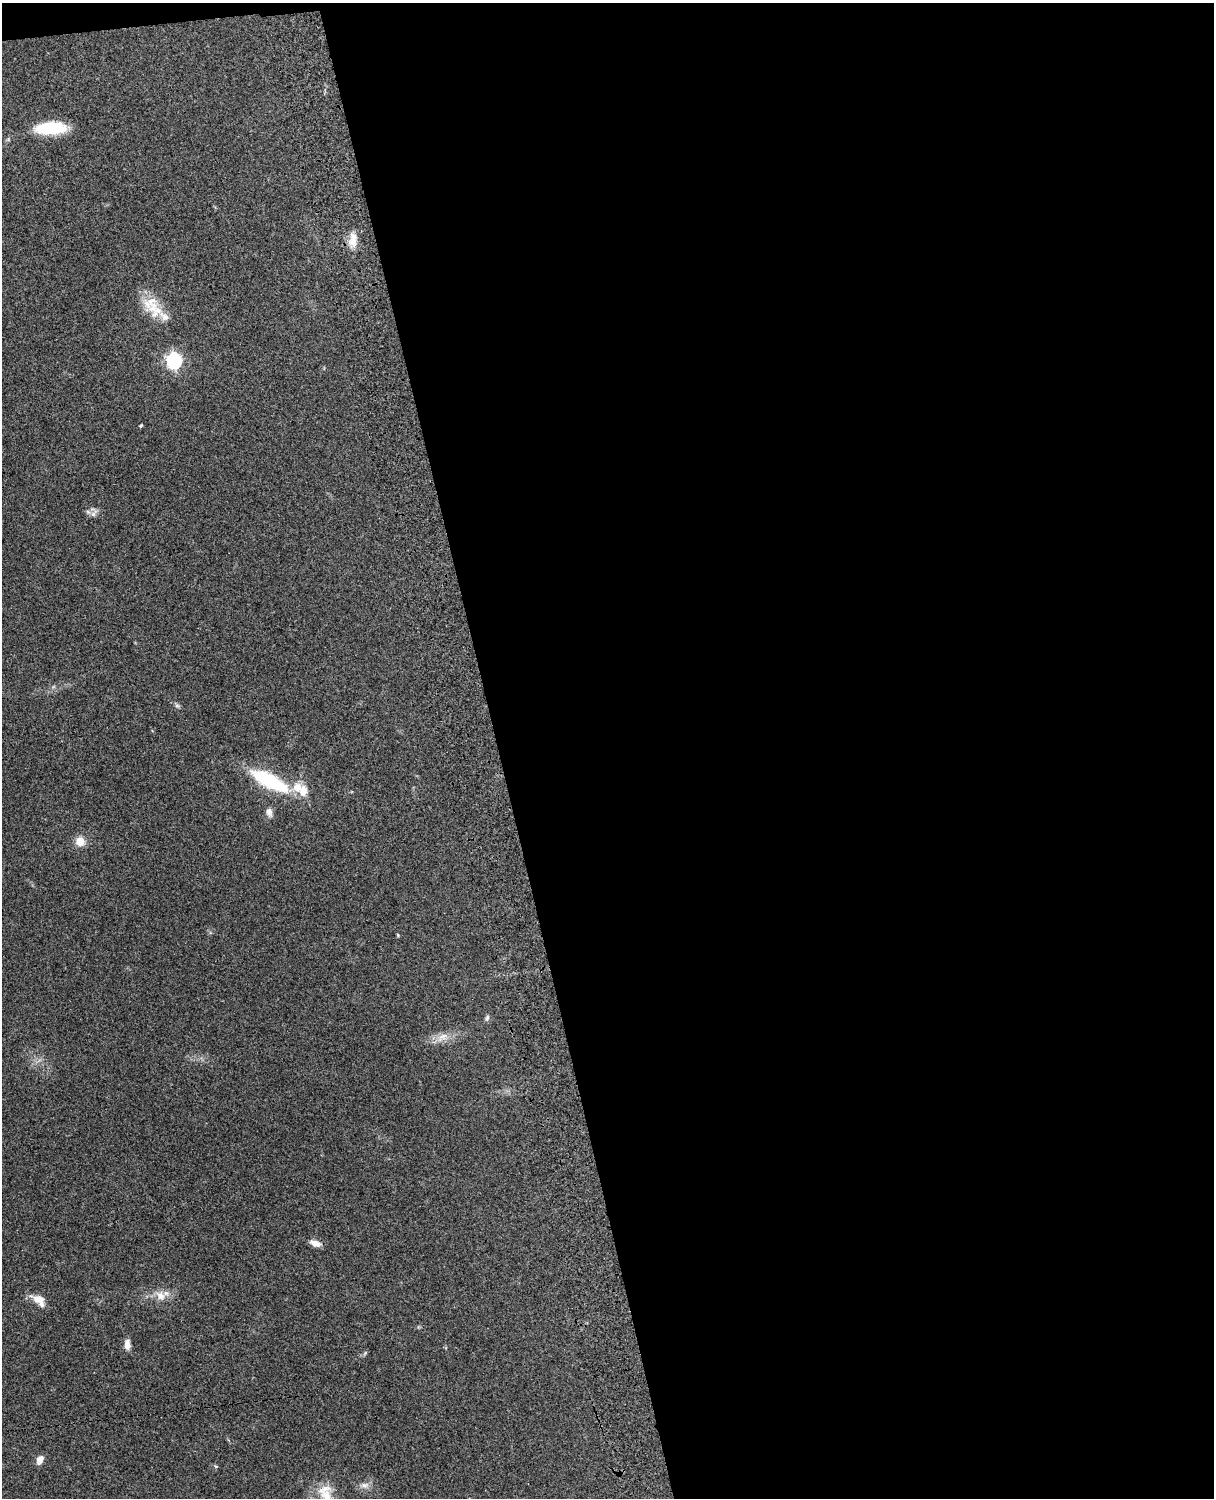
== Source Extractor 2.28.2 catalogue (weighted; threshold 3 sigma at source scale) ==
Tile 4 of 4 x 3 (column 4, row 1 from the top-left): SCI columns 3757-4968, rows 3156-4651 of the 5089 x 4928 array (HDU 1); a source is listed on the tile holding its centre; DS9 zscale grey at full resolution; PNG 1216 x 1500 px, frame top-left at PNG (2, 3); no overlay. Shown black and unused: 60% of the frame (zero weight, under 3 of 4 exposures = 6% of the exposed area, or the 3 px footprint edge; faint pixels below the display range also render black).
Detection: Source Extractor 2.28.2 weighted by HDU 2 'WHT'; one run over the whole footprint, this tile lists its part. Background 0.258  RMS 0.0089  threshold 0.0398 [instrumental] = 3 sigma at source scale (4.5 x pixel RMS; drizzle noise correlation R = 1.50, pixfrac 1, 0.05/0.05 arcsec/px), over >= 5 px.
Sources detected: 26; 4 inside a brighter listed object's ellipse — not listed separately; the other 22 listed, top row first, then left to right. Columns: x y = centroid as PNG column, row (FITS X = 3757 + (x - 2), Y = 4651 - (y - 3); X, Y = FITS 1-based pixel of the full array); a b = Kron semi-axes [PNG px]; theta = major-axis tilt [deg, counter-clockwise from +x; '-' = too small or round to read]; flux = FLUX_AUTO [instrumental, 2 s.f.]
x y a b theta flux
51 128 35 13 3 39
353 240 21 10 85 10
152 307 34 19 -52 25
174 360 7 6 - 220
141 426 4 3 - 0.99
94 513 14 6 49 3.6
177 705 7 6 - 1.8
270 781 50 15 -27 64
269 812 13 8 -80 4.5
80 841 11 10 - 10
398 935 5 4 - 0.79
487 1018 9 5 74 2.1
442 1037 20 9 29 9.8
315 1243 13 7 -20 6.8
160 1295 15 11 -41 9.4
38 1300 20 10 -37 10
127 1344 12 7 -85 6.1
365 1353 6 5 - 1.4
40 1459 10 7 62 5.8
216 1466 6 4 -29 1.1
364 1485 12 8 9 4.8
327 1497 35 18 82 24
Isophote crosses this tile's border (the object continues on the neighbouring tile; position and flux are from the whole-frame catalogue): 1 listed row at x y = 327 1497